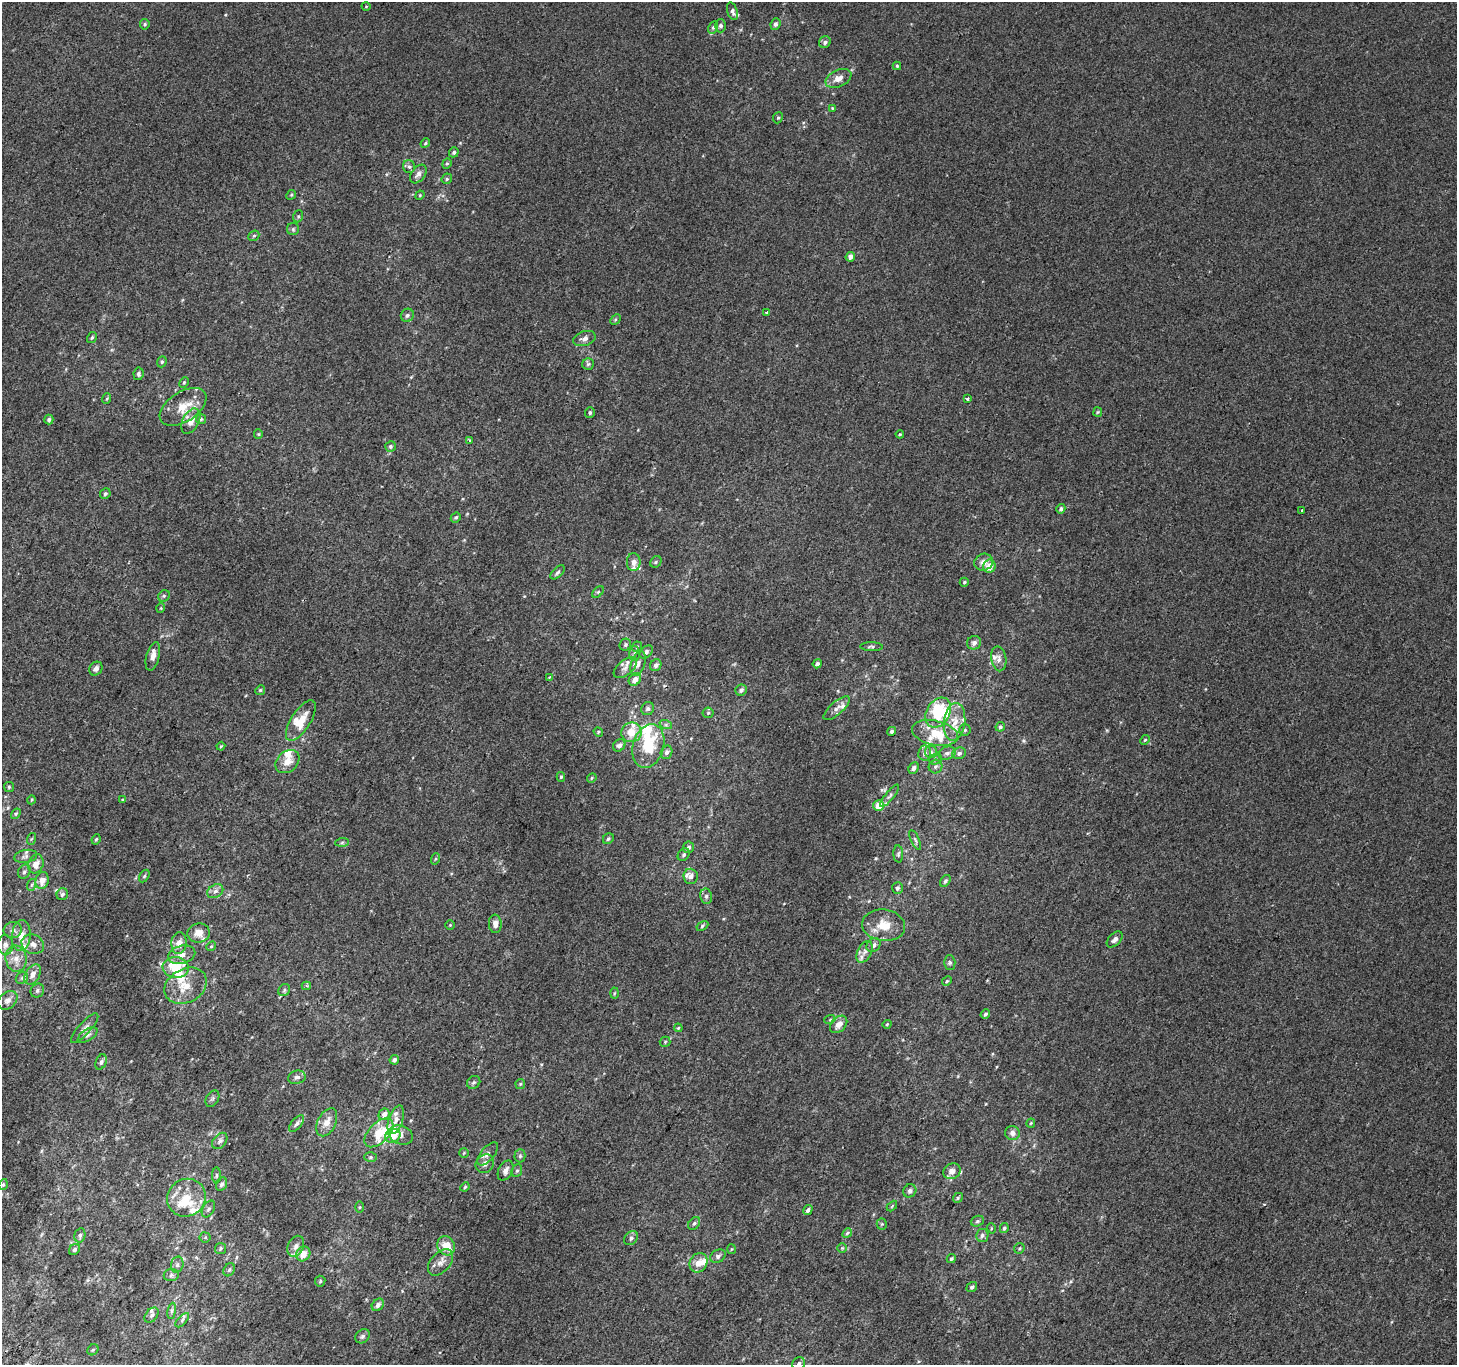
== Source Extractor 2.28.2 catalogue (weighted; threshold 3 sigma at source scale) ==
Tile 7 of 4 x 4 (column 3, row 2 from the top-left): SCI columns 2938-4392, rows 3024-4386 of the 5868 x 5981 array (HDU 1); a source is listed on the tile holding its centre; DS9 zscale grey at full resolution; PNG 1459 x 1367 px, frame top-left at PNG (2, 2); each listed source drawn as its Kron ellipse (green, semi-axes under 4 px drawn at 4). Shown black and unused: <1% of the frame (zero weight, under 2 of 3 exposures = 2% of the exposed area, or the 3 px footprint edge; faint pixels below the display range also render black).
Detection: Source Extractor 2.28.2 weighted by HDU 2 'WHT'; one run over the whole footprint, this tile lists its part. Background 0.00199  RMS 0.0054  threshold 0.0244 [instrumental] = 3 sigma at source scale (4.5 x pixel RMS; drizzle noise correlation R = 1.50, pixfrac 1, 0.0396/0.0396 arcsec/px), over >= 5 px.
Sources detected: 263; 3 inside a brighter object's white glare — neither listed nor drawn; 27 inside a brighter listed object's ellipse — not listed separately; the other 233 listed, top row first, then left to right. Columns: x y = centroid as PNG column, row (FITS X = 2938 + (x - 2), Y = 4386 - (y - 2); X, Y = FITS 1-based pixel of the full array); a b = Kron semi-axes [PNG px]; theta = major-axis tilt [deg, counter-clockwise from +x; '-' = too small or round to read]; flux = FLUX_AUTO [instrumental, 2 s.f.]
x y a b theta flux
366 6 4 3 - 0.39
732 11 9 5 -71 1.6
145 24 5 5 - 0.77
775 24 6 5 - 1.6
720 26 6 5 - 1.3
713 27 6 4 63 0.96
825 42 6 5 - 1.6
897 66 4 4 - 0.66
838 78 14 8 25 4.3
832 108 4 4 - 0.5
778 118 6 4 66 0.8
425 143 5 4 - 0.64
454 152 5 4 - 1.1
447 164 5 4 - 0.73
409 167 6 6 - 1.4
418 174 10 6 53 2.5
447 179 5 5 - 0.88
291 195 5 4 - 0.62
420 195 5 4 - 0.57
298 216 6 5 - 0.81
293 229 6 6 - 1
254 236 6 5 - 0.81
850 257 5 4 - 2.8
767 312 3 3 - 4.5
407 315 7 6 - 1.4
615 319 6 4 45 0.71
92 337 6 4 57 0.86
584 338 11 7 17 2.5
162 362 6 4 68 0.84
588 364 6 5 - 1.1
139 374 6 5 - 1.3
184 382 5 4 - 0.66
106 399 5 3 - 0.63
967 399 4 3 - 1.5
183 407 26 15 33 11
590 412 5 5 - 0.94
1098 412 4 4 - 0.58
49 419 5 4 - 1.2
201 419 5 5 - 0.7
191 421 13 8 63 5
258 434 5 4 - 0.53
900 434 4 4 - 0.57
469 440 4 3 - 0.71
391 446 5 5 - 1.1
105 494 5 5 - 1
1061 509 4 4 - 1.3
1302 511 3 3 - 0.97
456 517 5 4 - 0.86
634 562 9 7 89 3.2
656 562 6 5 - 0.77
984 562 9 8 - 3.3
989 566 6 6 - 4.9
557 572 9 4 43 1.2
964 582 4 4 - 0.7
598 592 7 4 45 0.84
164 596 6 5 - 0.91
161 608 5 3 - 0.47
974 643 7 6 - 2
625 645 6 5 - 1
637 647 6 5 - 0.88
871 647 11 4 -1 1.2
646 652 8 5 44 1.4
634 654 7 5 88 1.3
153 656 14 6 76 3.3
999 659 12 7 -80 2.8
638 664 13 7 70 2.5
817 664 4 4 - 1.5
656 665 6 5 - 1.7
625 668 14 7 39 3
96 669 7 6 - 2.2
550 677 4 3 - 0.77
635 679 7 5 45 3.3
260 690 5 4 - 0.64
741 690 6 5 - 1.6
837 708 16 6 41 2.9
648 709 7 6 - 1.3
938 712 16 11 60 30
708 713 5 5 - 0.77
301 721 23 9 57 11
955 722 19 10 83 7.7
666 725 6 4 -18 0.91
1000 727 5 4 - 0.98
965 730 5 5 - 0.88
891 731 4 4 - 1.2
598 732 5 4 - 0.63
631 732 10 9 - 7.6
935 733 23 12 -12 13
1145 740 5 4 - 0.6
619 745 7 5 42 2.2
221 746 4 2 - 0.43
648 746 22 15 73 18
667 752 7 5 72 1.5
931 752 6 6 - 1.2
925 753 7 6 - 1.6
947 753 9 6 18 1.7
959 753 7 5 20 1.4
935 759 6 5 - 1.1
287 762 13 10 42 5.4
935 767 7 6 - 1.5
914 768 6 5 - 1.3
561 777 5 4 - 0.72
592 778 5 4 - 0.62
9 787 5 5 - 0.73
890 796 14 4 51 1.6
122 799 3 3 - 1.3
31 800 4 3 - 0.45
879 805 5 5 - 7.7
16 814 6 4 58 0.72
31 839 6 3 70 0.55
96 839 5 3 - 0.67
608 839 6 5 - 1
915 840 11 4 -65 1
342 842 7 4 2 0.96
689 847 6 5 - 1.5
898 854 8 5 -86 1.1
684 855 7 5 53 1.1
26 856 11 6 9 1.9
435 859 6 3 70 0.56
36 864 9 7 70 4.7
24 872 7 6 - 1.3
144 876 7 4 59 0.82
691 876 8 7 - 3
42 880 9 6 78 4.8
945 881 6 4 57 1.2
31 885 6 4 70 0.75
897 888 6 5 - 1.3
215 891 8 6 34 2
62 894 6 5 - 1.5
706 896 7 6 - 1.5
495 924 9 6 -86 2.9
450 925 4 4 - 0.57
884 925 21 15 -6 11
702 926 6 4 30 1
13 930 9 8 - 2.7
199 933 11 9 6 5.5
21 936 15 9 84 5.8
1115 939 9 6 46 2.1
179 943 11 7 86 4.5
33 944 11 9 -25 3.8
5 945 10 8 -89 2.2
874 945 7 6 - 2.1
211 946 5 4 - 0.64
865 952 11 7 64 2.9
182 955 14 9 15 4
16 959 13 10 -83 5
950 962 7 5 -88 1.2
176 968 13 10 -9 17
33 975 11 7 59 3.6
22 978 7 5 42 1.3
947 981 5 4 - 0.71
186 986 22 16 28 12
306 986 4 4 - 0.77
284 990 6 5 - 1.1
37 991 7 6 - 1.4
614 993 5 3 - 0.55
8 1000 11 8 39 2.8
985 1014 5 4 - 1.1
830 1019 5 3 - 0.52
839 1024 10 7 45 4.2
887 1024 4 4 - 0.61
85 1028 19 6 48 2.8
678 1028 4 4 - 0.56
88 1035 11 5 32 1.9
665 1042 5 5 - 0.72
394 1060 5 4 - 1.7
101 1062 8 5 67 1.3
297 1077 9 6 14 1.9
474 1082 7 6 - 1.1
520 1084 5 5 - 0.71
212 1099 9 6 59 1.3
384 1114 6 5 - 3.1
396 1120 15 7 71 3.6
327 1122 15 9 63 5.4
1031 1123 4 4 - 0.51
297 1124 10 5 51 1.7
379 1133 18 10 45 15
1012 1133 7 7 - 2.4
401 1135 13 9 -19 2.9
393 1136 8 6 32 4.7
220 1141 9 6 51 1.9
464 1153 5 5 - 0.67
488 1154 14 6 50 2.5
520 1156 6 5 - 0.87
371 1157 6 5 - 0.89
485 1164 10 8 46 2.9
505 1170 10 7 62 2.7
517 1171 6 5 - 0.87
952 1171 9 7 28 3.2
216 1175 8 4 90 0.9
3 1184 5 4 - 0.72
222 1184 7 5 63 1.4
465 1187 5 4 - 0.69
910 1191 7 6 - 1.8
186 1198 20 18 35 17
958 1198 5 4 - 0.8
892 1206 6 3 46 0.53
360 1207 6 4 90 0.63
208 1209 9 5 60 1.4
808 1210 5 4 - 1.4
977 1221 7 5 21 0.99
694 1223 7 5 49 1.2
882 1224 5 5 - 0.71
991 1228 5 3 - 0.48
1004 1228 5 4 - 0.9
847 1233 5 4 - 0.85
80 1235 7 5 76 1.2
982 1235 6 6 - 1.4
205 1237 5 5 - 0.82
631 1238 8 6 49 1.6
296 1246 11 8 67 3
446 1246 10 8 -55 6.5
221 1248 5 5 - 0.9
842 1248 5 5 - 0.69
1019 1248 5 5 - 0.81
75 1249 6 5 - 0.96
732 1249 5 3 - 0.48
303 1254 8 7 - 4.7
718 1256 8 6 31 1.7
951 1259 5 4 - 0.91
441 1262 15 9 48 3.9
698 1263 10 8 59 4.9
177 1265 8 6 76 1.6
229 1270 7 5 60 1
171 1275 7 6 - 1.5
320 1281 5 5 - 0.79
972 1287 5 4 - 1.1
378 1305 7 5 47 2
172 1311 8 4 82 1.2
151 1315 8 5 53 1.4
182 1320 9 3 46 0.95
362 1336 8 6 44 1.4
93 1350 6 5 - 0.85
799 1364 7 6 - 1.5
Isophote crosses this tile's border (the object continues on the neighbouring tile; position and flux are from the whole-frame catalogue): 1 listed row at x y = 799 1364